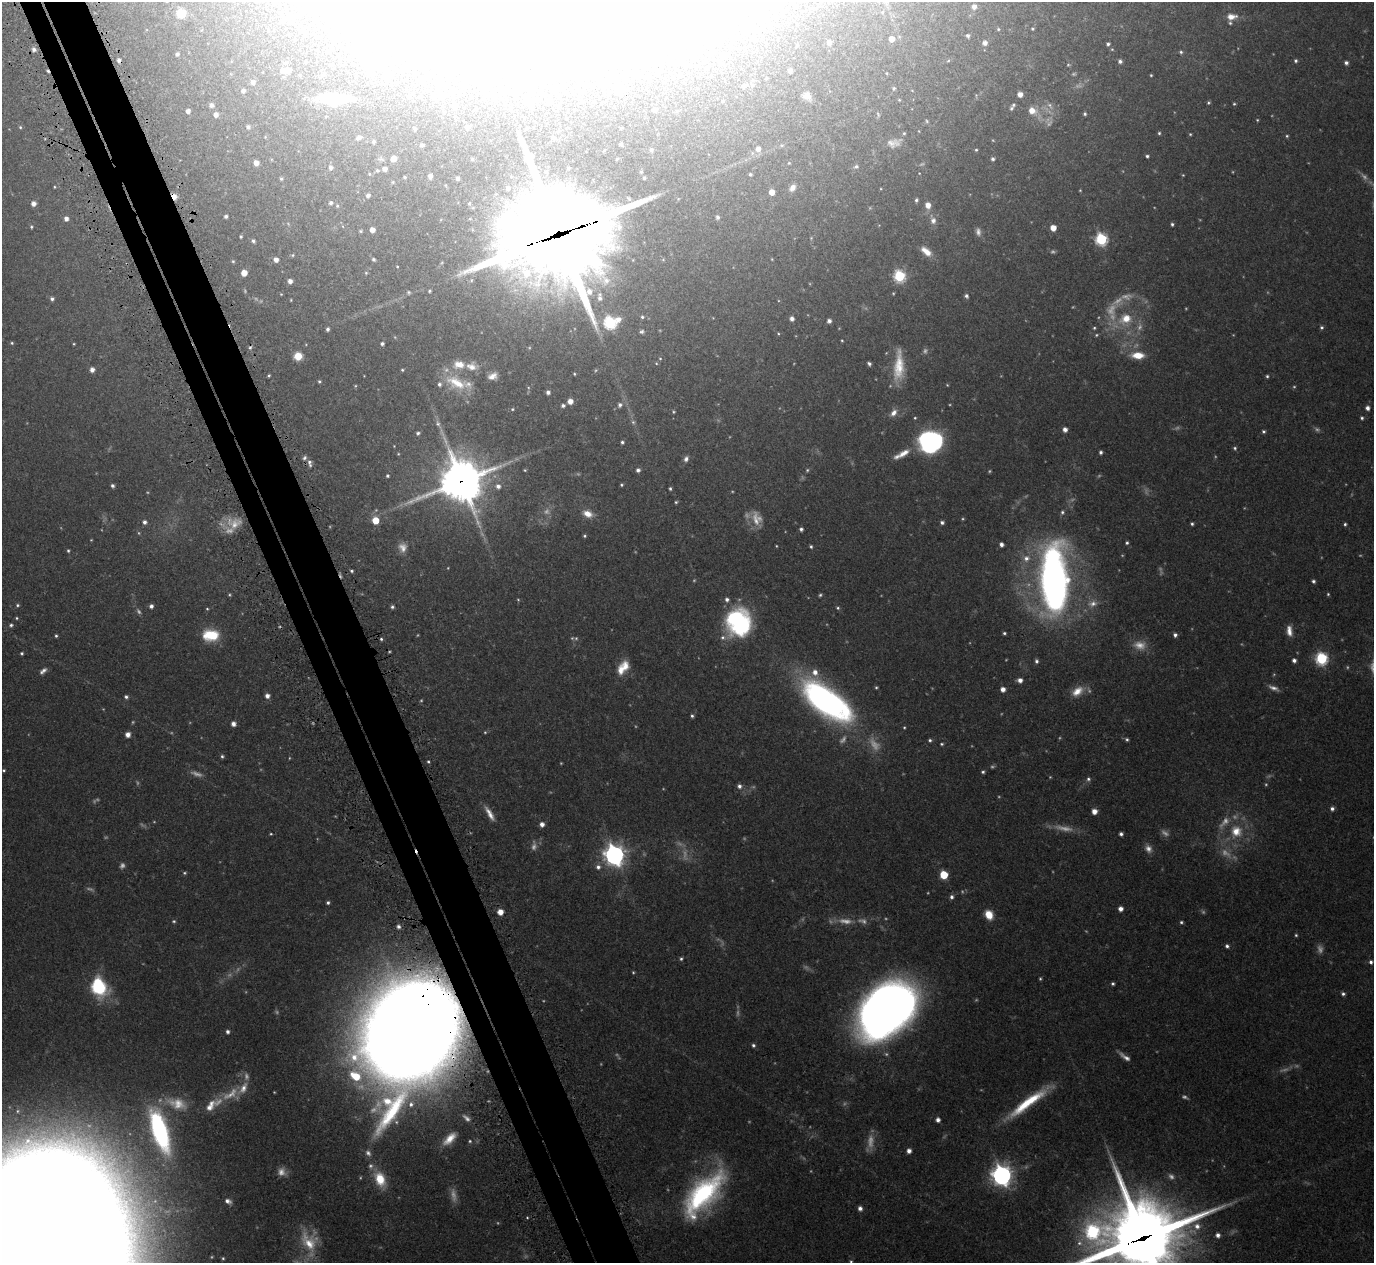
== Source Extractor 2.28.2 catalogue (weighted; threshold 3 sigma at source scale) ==
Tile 11 of 4 x 4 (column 3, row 3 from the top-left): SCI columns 2797-4168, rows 1449-2709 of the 5575 x 5551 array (HDU 1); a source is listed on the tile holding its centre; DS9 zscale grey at full resolution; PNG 1376 x 1265 px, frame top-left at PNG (2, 2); no overlay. Shown black and unused: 5% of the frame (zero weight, under 3 of 5 exposures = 4% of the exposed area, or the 3 px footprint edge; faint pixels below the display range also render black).
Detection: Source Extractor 2.28.2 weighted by HDU 2 'WHT'; one run over the whole footprint, this tile lists its part. Background 0.0876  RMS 0.0034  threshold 0.0154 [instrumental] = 3 sigma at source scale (4.5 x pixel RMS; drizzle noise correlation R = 1.50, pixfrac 1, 0.05/0.05 arcsec/px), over >= 5 px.
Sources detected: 436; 88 too faint to see at this stretch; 18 inside a brighter object's white glare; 2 cosmic-ray / hot-pixel residue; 1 long thin detection or spike segment (spike, bleed or trail) — not listed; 10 inside a brighter listed object's ellipse — not listed separately; the other 317 listed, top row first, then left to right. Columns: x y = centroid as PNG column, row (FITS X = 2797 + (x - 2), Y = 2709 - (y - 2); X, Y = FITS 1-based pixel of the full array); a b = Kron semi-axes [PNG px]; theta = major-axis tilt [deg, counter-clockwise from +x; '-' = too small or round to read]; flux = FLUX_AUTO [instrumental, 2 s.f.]
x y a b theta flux
974 7 5 5 - 1.7
181 13 6 6 - 10
573 17 7 6 - 0.94
1232 17 14 9 6 3
282 21 7 6 - 1.2
652 29 6 5 - 0.58
998 29 4 4 - 0.35
1032 29 3 3 - 0.37
466 32 5 4 - 0.52
968 36 4 4 - 0.65
754 38 5 5 - 0.43
891 39 6 6 - 2.5
829 42 6 5 - 1.6
985 43 5 4 - 1.5
1108 44 4 4 - 0.71
797 45 4 4 - 0.33
34 49 6 5 - 1.2
1181 52 5 4 - 0.56
362 53 32 11 -70 7.4
177 54 5 4 - 0.74
119 60 4 3 - 0.93
1120 61 5 4 - 0.97
1296 61 5 5 - 0.65
1346 63 5 4 - 0.98
283 70 7 6 - 2.1
790 71 4 4 - 1.2
1074 74 6 4 20 0.48
1151 75 3 3 - 0.32
766 78 3 2 - 0.36
253 82 6 6 - 1.2
744 86 9 5 31 0.79
894 88 5 5 - 0.55
621 89 5 4 - 3.4
243 91 5 5 - 1.1
1020 94 5 5 - 2.4
494 95 5 4 - 0.48
433 96 6 5 - 0.75
441 96 6 6 - 3.9
807 96 12 10 -43 2.4
334 99 27 10 -1 19
899 100 4 4 - 0.32
529 101 17 6 13 1.7
549 101 5 5 - 0.61
1208 103 4 4 - 0.47
1234 104 3 3 - 0.42
211 105 6 6 - 1.2
1013 105 7 5 37 0.63
1050 105 11 6 -53 1.5
454 106 6 5 - 2.5
655 110 4 4 - 1.1
188 111 4 4 - 1.4
1032 111 10 8 -33 3.8
216 114 6 5 - 1.5
1085 114 4 4 - 0.6
1257 120 4 3 - 0.31
927 121 5 4 - 0.43
20 127 5 5 - 0.45
248 127 5 5 - 0.87
467 127 4 4 - 0.84
414 129 4 4 - 0.49
1159 133 4 4 - 0.47
1190 134 4 4 - 0.36
1287 136 4 4 - 0.44
358 138 7 5 14 0.93
374 141 4 4 - 0.59
894 143 19 10 12 2.9
621 144 3 2 - 0.35
422 145 4 3 - 0.59
758 149 5 5 - 1.5
651 150 3 3 - 0.58
976 150 4 4 - 0.43
1147 156 4 3 - 0.57
393 158 5 4 - 2.5
993 159 4 4 - 0.77
256 163 5 4 - 2.4
789 163 4 3 - 0.25
856 166 6 5 - 0.83
330 167 6 5 - 1.1
385 169 4 4 - 1.4
377 171 5 4 - 0.48
750 174 3 3 - 0.43
1183 175 4 4 - 0.29
430 176 4 4 - 1.1
405 177 3 2 - 0.29
458 178 3 3 - 0.55
644 178 3 3 - 0.35
281 179 5 4 - 0.47
54 187 3 3 - 0.3
508 188 3 3 - 0.64
792 188 9 7 52 1.7
1080 190 4 3 - 0.27
772 192 5 4 - 3.1
368 195 5 4 - 0.97
174 196 6 4 -64 2.5
916 200 5 4 - 0.65
33 203 5 5 - 1.9
331 203 5 5 - 0.86
928 205 6 5 - 2.8
337 206 6 4 -69 0.51
226 216 3 3 - 0.77
717 217 5 4 - 0.83
66 218 5 5 - 1.5
933 221 7 6 - 1.7
1172 224 4 3 - 0.58
31 227 5 4 - 0.46
1053 228 5 5 - 3.6
372 230 5 4 - 2.2
361 231 5 4 - 0.42
978 232 10 6 -82 1.3
558 234 43 33 15 5800
241 237 3 3 - 0.45
811 238 4 4 - 0.31
1101 239 6 6 - 43
253 241 5 4 - 0.71
926 251 14 7 -39 3.4
292 255 5 4 - 0.39
373 259 4 4 - 0.6
276 260 5 5 - 1.8
233 261 5 4 - 0.4
397 266 4 2 - 0.23
244 273 5 5 - 4.1
366 273 4 4 - 0.37
899 276 6 6 - 38
290 281 4 4 - 1.7
430 291 4 3 - 0.49
408 292 6 6 - 0.62
281 294 3 3 - 0.24
966 296 5 4 - 0.84
600 298 8 6 -88 1.3
52 299 5 5 - 0.93
291 300 4 2 - 0.25
642 317 4 4 - 0.44
618 319 8 6 33 2.2
792 319 5 4 - 1.3
1126 319 19 15 24 9.7
829 321 4 4 - 1.1
610 323 6 6 - 50
1321 327 5 4 - 0.63
1094 328 4 4 - 0.47
327 329 4 4 - 0.8
642 331 4 4 - 0.58
1096 335 5 4 - 0.46
842 340 3 3 - 0.29
12 343 5 4 - 0.44
74 344 3 3 - 0.28
382 344 4 3 - 0.78
1138 355 14 8 -2 5.9
298 356 6 6 - 6.2
660 358 4 3 - 0.28
656 363 5 3 - 0.31
459 364 15 11 -1 4.9
869 364 4 3 - 0.8
899 366 39 13 87 10
92 370 5 4 - 1.8
402 370 4 3 - 0.36
574 374 3 3 - 0.35
269 375 3 3 - 0.4
492 376 11 8 23 2.5
1267 376 4 4 - 0.5
319 381 4 4 - 0.53
456 383 33 16 -24 11
947 385 3 3 - 0.27
548 392 4 4 - 1.2
570 401 5 5 - 2.6
620 405 6 6 - 1.1
563 406 5 4 - 0.87
1367 408 5 5 - 1.4
512 409 6 4 22 0.48
674 412 5 3 - 0.36
893 413 11 7 52 2.1
915 418 4 3 - 0.35
1362 418 5 4 - 0.59
633 422 6 6 - 0.65
438 423 9 7 -65 1.1
1065 429 4 4 - 1.8
1263 431 4 4 - 0.59
418 433 5 4 - 0.63
622 442 4 4 - 0.63
930 442 22 19 8 45
394 446 3 3 - 0.2
1235 448 5 5 - 0.56
1101 452 4 3 - 0.83
904 453 23 7 28 3.9
398 454 4 3 - 0.29
686 459 8 6 64 1.2
310 463 10 5 -77 1.2
525 470 4 3 - 0.32
638 470 5 5 - 0.99
807 470 5 5 - 0.46
387 476 4 4 - 0.52
461 481 15 15 - 1000
621 485 3 3 - 0.42
112 486 4 4 - 0.82
498 486 6 6 - 1.4
670 489 4 3 - 0.52
676 502 4 4 - 0.46
1062 512 5 5 - 0.64
588 514 12 8 -21 3.3
756 518 20 13 -73 4.7
375 520 5 5 - 7
144 522 5 5 - 1.1
942 522 5 4 - 0.83
234 523 22 15 2 6.4
1192 524 3 3 - 0.56
1345 524 4 4 - 0.54
801 529 4 4 - 0.8
585 536 4 3 - 0.45
1127 543 4 4 - 0.57
1001 544 4 4 - 1.2
776 546 3 3 - 0.27
403 547 12 10 -68 2.4
811 547 4 3 - 0.55
68 551 4 3 - 0.49
1026 558 9 9 - 2.5
352 571 4 3 - 0.56
1054 579 63 24 -89 180
1313 581 4 4 - 0.73
1328 594 4 4 - 0.41
820 595 5 4 - 0.49
1093 604 14 9 9 3.3
17 605 5 5 - 0.59
151 606 4 4 - 1.1
392 607 4 4 - 0.72
838 608 5 4 - 0.49
207 609 4 4 - 0.38
17 618 4 4 - 0.38
738 622 28 24 -73 40
11 625 5 4 - 0.61
1289 631 14 7 -82 2.7
1004 633 3 3 - 0.54
211 635 17 12 -2 12
1175 635 5 5 - 0.97
56 636 4 3 - 0.5
381 639 4 4 - 0.51
22 653 4 3 - 0.53
1321 658 6 6 - 50
1294 660 4 4 - 1.2
1036 661 5 5 - 0.85
621 670 16 9 88 4.1
43 671 10 5 40 1.3
1020 680 5 5 - 1.8
876 687 4 3 - 0.41
1273 688 13 5 -21 1.6
1003 689 5 4 - 2
1077 691 18 11 36 4.8
267 696 5 5 - 1.7
126 697 5 5 - 0.77
826 701 54 23 -37 120
692 716 4 4 - 0.63
233 724 5 5 - 1.7
904 727 4 3 - 0.34
128 734 5 5 - 2
1127 739 5 4 - 0.61
930 740 5 4 - 0.59
942 744 4 3 - 0.44
222 756 5 4 - 0.55
428 762 4 3 - 0.5
4 770 4 4 - 0.44
983 772 4 4 - 0.58
1088 779 6 5 - 0.8
739 786 6 6 - 1.3
1332 809 5 5 - 1.1
1094 811 5 5 - 2.8
490 814 19 6 -60 2.9
542 824 5 5 - 1.8
1236 831 17 16 - 9.2
271 834 4 3 - 0.34
1121 834 4 4 - 0.91
614 855 8 7 - 230
598 867 7 7 - 1.4
184 873 5 4 - 0.47
944 875 5 5 - 14
951 897 5 5 - 0.96
328 903 4 3 - 0.63
1120 909 4 4 - 1.8
500 912 5 5 - 3.3
989 915 9 7 -63 4.8
174 921 5 4 - 0.45
1181 922 4 4 - 0.57
398 927 6 5 - 0.91
1296 935 4 4 - 0.44
1227 946 5 4 - 0.87
681 959 5 4 - 0.56
1371 962 5 5 - 0.88
1113 984 4 4 - 0.59
99 988 12 9 -68 36
1343 994 5 4 - 0.79
886 1010 49 32 44 370
412 1031 59 42 59 3300
227 1032 4 4 - 0.91
753 1045 5 4 - 0.74
1125 1057 15 5 -36 1.9
243 1088 19 9 58 3.6
1028 1102 55 9 37 17
411 1104 7 7 - 1.5
210 1106 21 10 51 4.6
938 1120 4 4 - 1.5
160 1131 38 13 -72 68
450 1139 18 8 44 4.4
470 1141 4 4 - 0.46
909 1151 4 4 - 1.8
368 1153 9 7 -44 1.3
1002 1175 8 7 - 220
380 1179 17 11 -67 8.1
703 1194 58 25 49 54
228 1201 9 6 -26 1.5
860 1208 5 5 - 1.3
527 1217 4 3 - 0.31
1197 1226 10 9 - 3
1092 1232 8 7 - 52
1218 1235 5 5 - 1.5
1142 1238 38 32 18 1900
308 1242 32 19 -56 11
1079 1243 9 8 - 2.2
46 1246 100 73 86 10000
223 1258 5 4 - 0.47
851 1262 5 4 - 0.49
Overlapping masked pixels (flux is a lower limit): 5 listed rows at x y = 174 196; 558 234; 461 481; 412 1031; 1142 1238
Isophote crosses this tile's border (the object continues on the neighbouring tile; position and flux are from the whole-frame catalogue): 3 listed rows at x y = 1142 1238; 46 1246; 851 1262